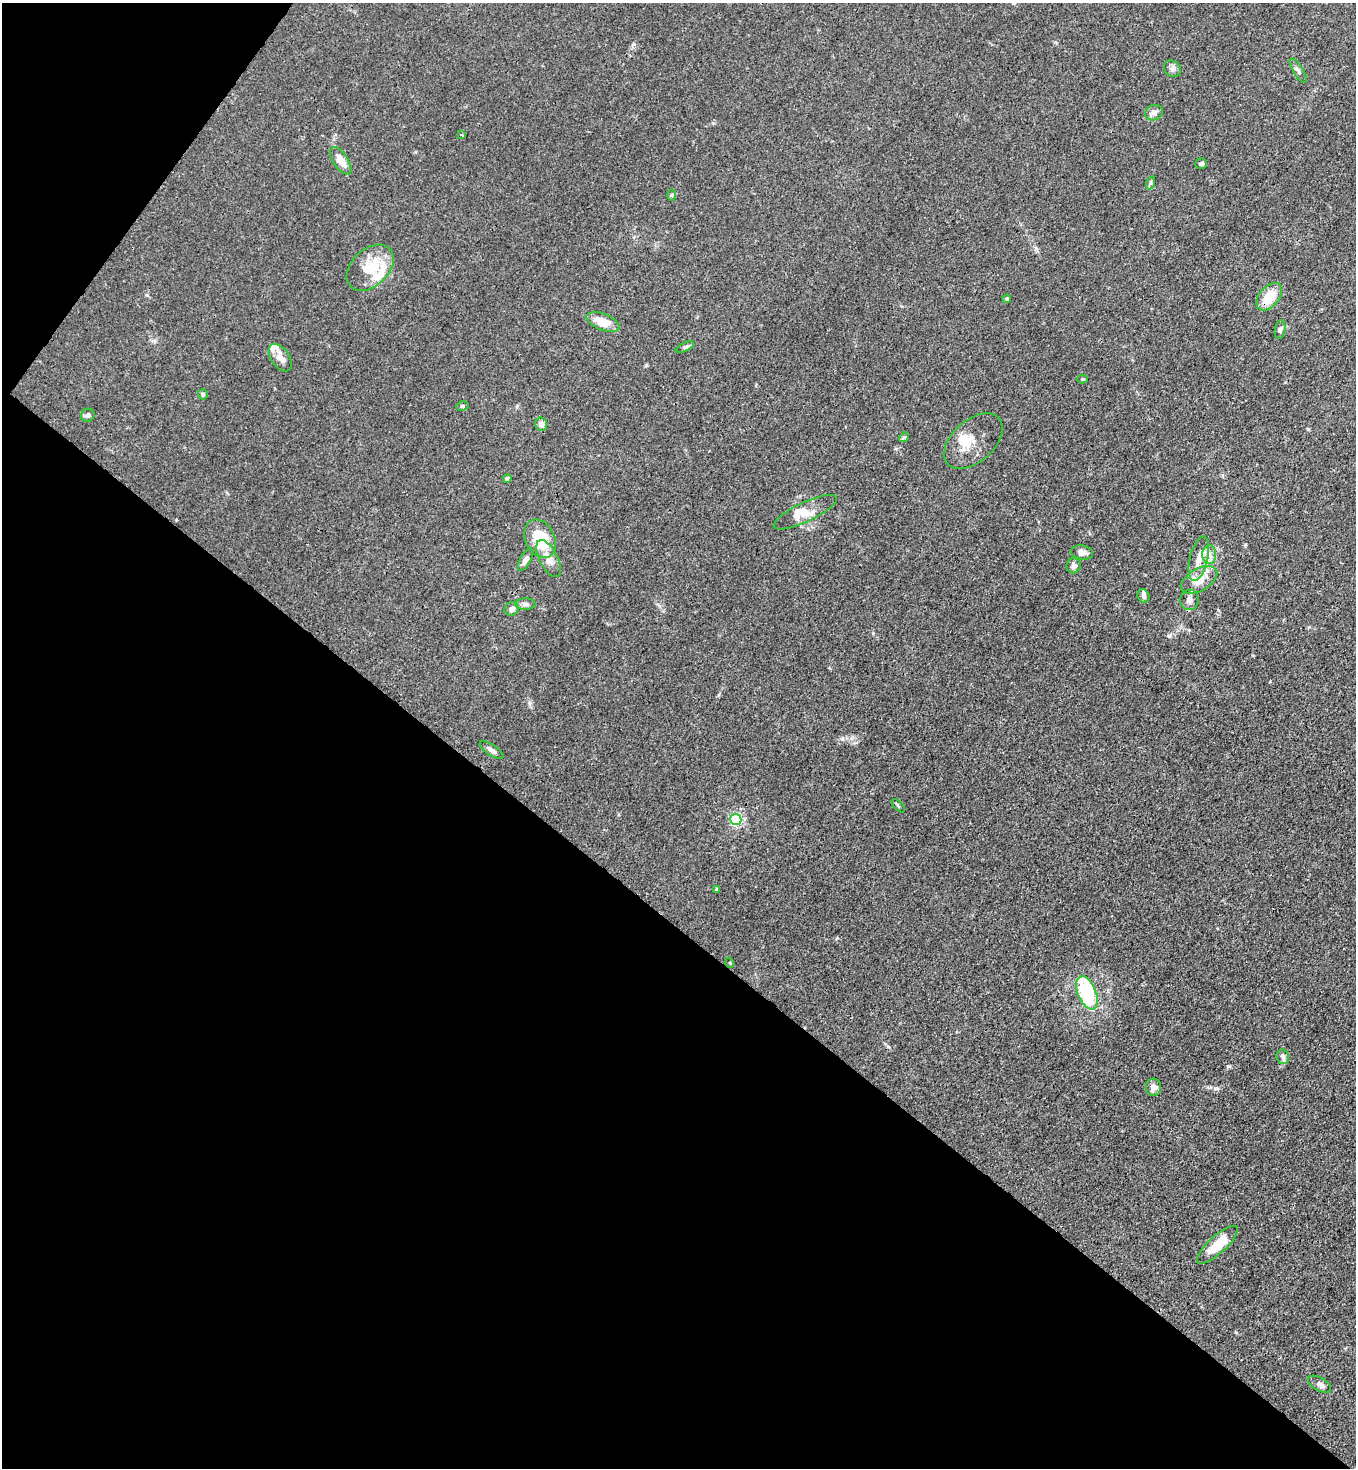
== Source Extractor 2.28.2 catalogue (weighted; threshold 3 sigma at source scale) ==
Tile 9 of 4 x 4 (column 1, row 3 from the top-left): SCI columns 233-1586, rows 1529-2994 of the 6011 x 5988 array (HDU 1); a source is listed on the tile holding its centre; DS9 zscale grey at full resolution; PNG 1358 x 1470 px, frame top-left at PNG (2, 3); each listed source drawn as its Kron ellipse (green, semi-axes under 4 px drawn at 4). Shown black and unused: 40% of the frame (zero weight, under 3 of 4 exposures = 7% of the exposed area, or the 3 px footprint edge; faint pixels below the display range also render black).
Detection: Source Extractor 2.28.2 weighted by HDU 2 'WHT'; one run over the whole footprint, this tile lists its part. Background 0.0213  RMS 0.0028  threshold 0.0126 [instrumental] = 3 sigma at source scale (4.5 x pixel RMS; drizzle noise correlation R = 1.50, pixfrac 1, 0.05/0.05 arcsec/px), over >= 5 px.
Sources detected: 55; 1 inside a brighter object's white glare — neither listed nor drawn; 8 inside a brighter listed object's ellipse — not listed separately; the other 46 listed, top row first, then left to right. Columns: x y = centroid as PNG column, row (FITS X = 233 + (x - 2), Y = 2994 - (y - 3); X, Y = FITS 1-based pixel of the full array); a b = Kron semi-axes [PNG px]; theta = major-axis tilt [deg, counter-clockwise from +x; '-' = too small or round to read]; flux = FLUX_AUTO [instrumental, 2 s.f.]
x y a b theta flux
1173 69 9 7 -42 0.94
1298 71 14 5 -58 0.94
1154 113 9 7 26 1.4
461 135 3 3 - 0.38
341 161 16 7 -56 3.4
1201 164 6 5 - 0.74
1150 183 7 4 71 0.49
672 195 6 4 88 0.36
370 268 27 18 43 9.6
1269 297 16 10 50 6
1007 299 4 4 - 0.4
603 322 17 8 -21 5.2
1280 330 9 5 81 0.67
685 347 10 4 26 0.62
280 358 15 9 -56 1.9
1083 379 5 4 - 0.32
203 394 5 5 - 0.5
462 406 6 4 12 0.53
88 415 7 6 - 0.88
541 424 6 6 - 1.6
904 437 5 4 - 0.34
973 441 34 21 42 5.5
507 479 4 4 - 1.4
805 512 34 9 25 4.8
540 539 20 14 -63 13
1082 553 11 7 -8 1.6
1209 555 9 7 89 1.5
549 559 20 9 -63 2.7
1199 559 23 9 77 3.9
525 560 12 5 62 1.1
1074 566 7 7 - 1.3
1199 580 20 11 30 5.2
1143 596 7 6 - 0.73
1189 600 10 9 - 1.5
525 604 10 5 0 0.96
512 609 7 6 - 1.2
492 750 14 5 -34 1.2
898 806 8 3 -45 0.33
736 819 5 5 - 39
717 889 4 4 - 0.41
730 963 5 3 - 0.23
1087 993 18 9 -68 22
1283 1057 7 6 - 0.82
1153 1087 8 7 - 1.7
1217 1245 26 8 42 7.2
1320 1384 13 6 -29 1.1
Unlisted compact peaks at least as high as the median listed source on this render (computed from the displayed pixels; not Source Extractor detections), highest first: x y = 1228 1066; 1215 1088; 529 703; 1308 429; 147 295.